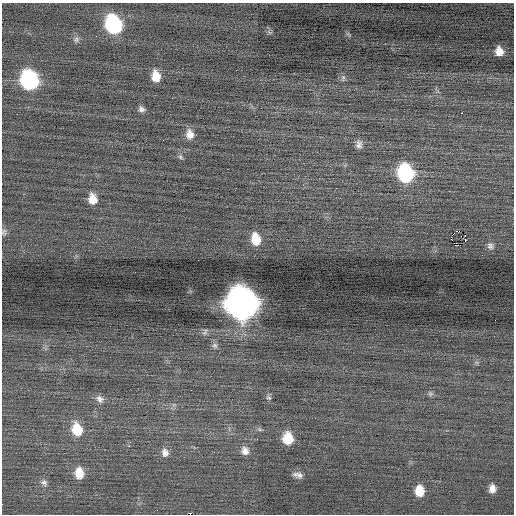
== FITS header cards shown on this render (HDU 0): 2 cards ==
NAXIS1  =                  512 / Axis length
NAXIS2  =                  512 / Axis length

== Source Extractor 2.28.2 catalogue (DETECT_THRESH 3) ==
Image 512 x 512 px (HDU 0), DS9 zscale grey, 1 PNG px = 1 image px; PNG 516 x 516 px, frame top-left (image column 1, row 512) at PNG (2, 3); no overlay
Background 0.00797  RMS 0.72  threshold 2.16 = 3 sigma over >= 5 px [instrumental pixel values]
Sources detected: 40; all 40 listed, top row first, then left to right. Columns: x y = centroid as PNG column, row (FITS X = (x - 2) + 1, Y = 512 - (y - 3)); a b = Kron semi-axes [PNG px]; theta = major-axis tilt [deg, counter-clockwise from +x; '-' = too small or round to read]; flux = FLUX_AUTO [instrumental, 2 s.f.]
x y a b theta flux
113 24 13 11 -69 6700
269 32 8 5 -45 110
348 34 8 4 -58 79
76 40 8 7 - 160
499 51 8 7 - 460
156 76 11 8 -82 860
343 78 10 5 77 120
29 80 13 11 -69 8300
141 109 8 7 - 180
462 113 2 2 - 300
190 134 12 9 -84 470
359 144 11 8 -89 240
180 157 8 5 -42 100
405 173 13 11 -76 6400
92 199 11 9 -81 580
456 231 3 2 - 420
4 232 10 7 88 140
465 235 2 2 - 1200
451 237 3 2 - 930
256 239 13 9 -80 1000
465 240 3 2 - 260
458 245 4 2 - 120
490 246 10 8 -57 190
241 303 15 14 - 74000
205 332 10 6 63 130
215 345 8 8 - 160
430 394 7 6 - 110
269 398 8 7 - 120
100 399 12 9 -39 280
174 405 8 5 45 110
77 429 14 11 -73 1300
259 429 8 4 -31 96
288 438 11 9 -80 1200
245 451 11 10 - 360
165 452 12 9 -77 310
79 473 13 10 -81 770
298 475 13 7 -13 240
44 483 10 8 -50 210
492 488 9 7 85 350
419 491 10 8 -88 930
At the frame edge (FLAGS 8, measured only in part): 1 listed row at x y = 4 232